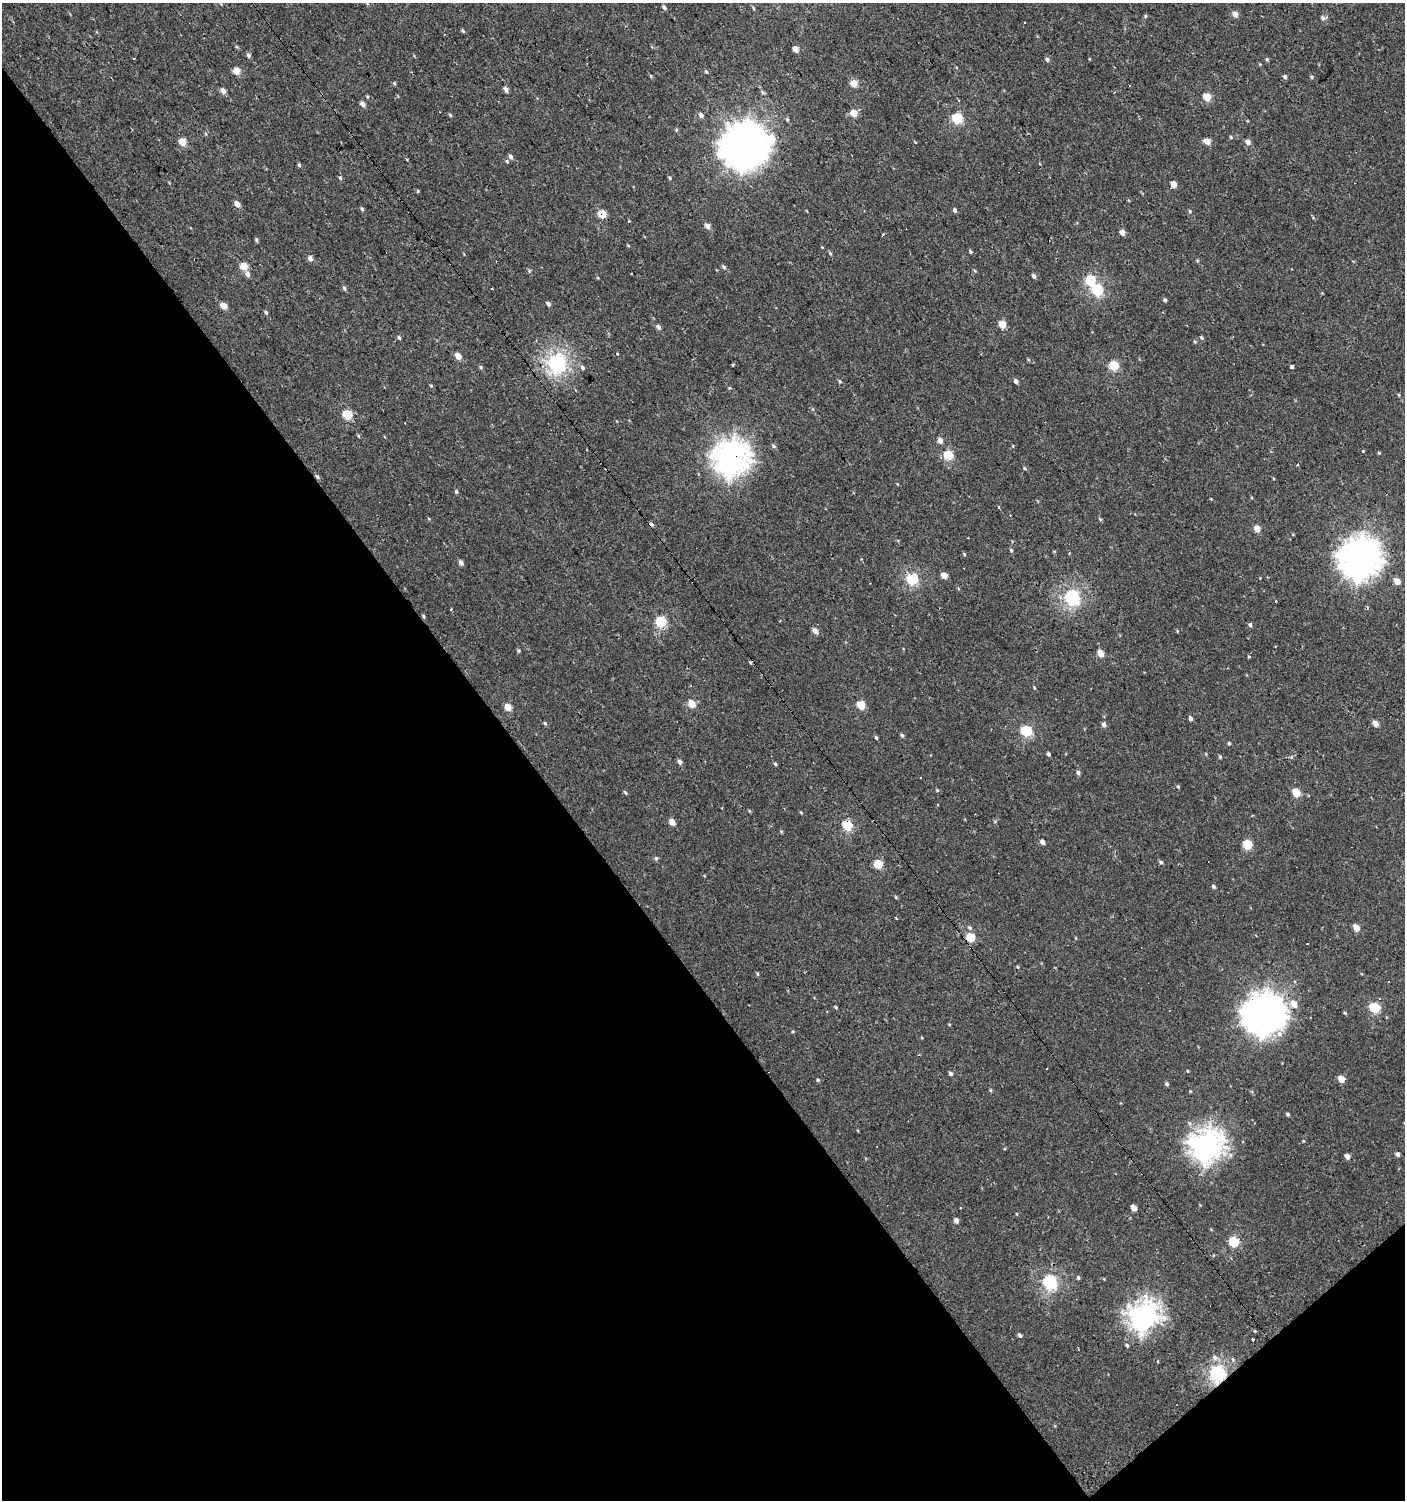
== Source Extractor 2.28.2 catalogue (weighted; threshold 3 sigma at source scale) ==
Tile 14 of 4 x 4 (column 2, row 4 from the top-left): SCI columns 1604-3006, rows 1-1498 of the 5947 x 5993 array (HDU 1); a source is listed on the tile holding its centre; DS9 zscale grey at full resolution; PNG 1407 x 1502 px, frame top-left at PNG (2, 3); no overlay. Shown black and unused: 39% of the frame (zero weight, under 2 of 3 exposures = <1% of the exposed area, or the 3 px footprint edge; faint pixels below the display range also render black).
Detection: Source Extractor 2.28.2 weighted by HDU 2 'WHT'; one run over the whole footprint, this tile lists its part. Background 7.41e-04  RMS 0.0043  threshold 0.0193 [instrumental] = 3 sigma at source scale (4.5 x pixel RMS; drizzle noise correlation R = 1.50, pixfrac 1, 0.0396/0.0396 arcsec/px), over >= 5 px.
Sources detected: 178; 12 cosmic-ray / hot-pixel residue — not listed; the other 166 listed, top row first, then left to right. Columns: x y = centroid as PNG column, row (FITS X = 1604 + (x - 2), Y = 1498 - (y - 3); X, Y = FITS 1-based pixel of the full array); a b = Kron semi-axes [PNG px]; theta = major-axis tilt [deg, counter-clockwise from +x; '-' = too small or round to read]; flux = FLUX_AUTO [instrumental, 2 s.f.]
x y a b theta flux
664 7 5 4 - 1.1
1235 14 5 5 - 2.5
1145 16 5 3 - 0.41
1323 18 6 5 - 0.98
463 31 3 3 - 25
795 49 5 4 - 3.3
248 55 5 5 - 0.91
1047 59 5 4 - 0.85
1267 59 5 3 - 0.45
236 71 5 4 - 5.6
706 72 5 4 - 0.43
1285 77 5 5 - 0.88
1311 77 4 4 - 0.47
394 83 4 4 - 0.48
854 83 5 4 - 5.9
506 89 5 4 - 1.7
223 91 5 4 - 2.3
1207 97 5 4 - 9.1
363 104 5 4 - 1.7
854 113 5 4 - 6.3
450 115 6 3 -46 0.43
701 115 5 4 - 1.5
957 118 5 5 - 26
676 130 5 4 - 0.44
1231 137 4 4 - 0.42
1207 141 5 4 - 4
182 142 5 4 - 5.6
1248 142 5 4 - 2.1
745 146 18 15 20 790
511 157 6 5 - 1
507 162 4 3 - 0.66
299 165 4 4 - 0.59
340 178 5 4 - 0.67
670 178 4 4 - 0.48
1173 184 5 4 - 4.7
237 204 6 5 - 2.3
362 209 5 4 - 0.59
954 210 4 4 - 1.1
1190 211 5 3 - 0.43
602 214 5 4 - 8.2
1313 217 4 3 - 0.42
707 226 5 5 - 2
1122 232 5 4 - 3.1
883 234 3 3 - 0.88
256 240 6 4 -89 0.52
970 252 4 4 - 0.48
830 253 5 4 - 0.49
310 258 5 5 - 1.8
244 266 5 5 - 6.3
724 267 6 4 -36 0.71
529 271 5 4 - 0.54
247 274 6 5 - 1.6
1034 276 5 4 - 1.1
1090 280 6 5 - 19
344 288 5 5 - 0.7
1097 290 6 5 - 28
1165 300 4 4 - 0.62
548 304 5 4 - 0.97
223 306 5 4 - 4.3
266 312 5 4 - 0.58
1002 324 5 4 - 6.9
658 327 5 4 - 1.2
399 338 5 4 - 0.54
1201 338 5 4 - 0.65
617 354 4 3 - 0.53
458 356 5 4 - 4.3
557 363 7 6 - 110
733 365 4 2 - 0.38
1114 365 5 5 - 19
1292 366 4 4 - 2.5
481 367 5 4 - 0.55
582 368 6 5 - 0.92
840 381 5 4 - 0.51
1016 381 5 4 - 1.4
730 388 4 3 - 0.52
347 415 5 5 - 14
940 441 6 5 - 1.9
773 446 6 4 -43 0.74
1363 451 3 3 - 0.28
1379 453 4 3 - 0.36
948 455 5 5 - 16
731 458 12 12 - 330
1298 464 3 2 - 0.64
1025 468 5 4 - 0.51
317 476 7 4 -53 0.66
998 507 3 3 - 4.1
429 519 5 3 - 0.34
1257 529 5 4 - 4.4
1011 550 4 4 - 0.54
964 554 4 4 - 0.43
1360 559 14 14 - 520
461 563 5 4 - 1.4
944 575 5 4 - 3.9
912 579 6 5 - 32
1397 581 5 4 - 4.3
1072 597 6 6 - 74
451 610 3 2 - 0.61
423 616 5 3 - 0.5
661 622 6 5 - 26
1250 624 6 4 70 0.93
815 631 6 5 - 2
518 651 5 3 - 0.51
1101 653 5 4 - 5.6
1034 687 5 3 - 0.39
692 704 5 4 - 6.6
861 705 5 5 - 11
508 707 5 4 - 5.1
1190 718 5 4 - 1
545 723 5 4 - 0.54
1376 723 5 4 - 2.8
1104 725 5 5 - 1.3
1026 731 6 5 - 27
902 735 5 4 - 0.67
876 738 5 3 - 0.65
1229 743 4 3 - 0.54
1048 754 4 3 - 0.89
1220 757 5 4 - 0.53
679 762 5 4 - 1.5
775 764 5 4 - 0.49
1078 773 6 4 -84 0.86
1178 787 4 4 - 0.48
625 793 5 4 - 0.59
1296 793 5 5 - 9.8
995 821 5 3 - 0.41
672 822 5 4 - 3.6
847 825 6 5 - 21
1042 842 4 4 - 2
1247 844 6 5 - 14
656 858 5 4 - 0.65
1161 862 5 4 - 0.72
878 864 5 5 - 13
1213 886 5 4 - 0.74
896 918 3 2 - 0.4
1356 928 5 4 - 4.8
971 937 5 5 - 13
1307 944 3 3 - 0.76
758 974 5 3 - 0.45
1379 998 3 3 - 0.4
1294 1004 7 6 - 3.7
836 1007 4 3 - 0.46
1375 1008 6 5 - 24
1345 1013 5 3 - 0.4
1264 1014 14 14 - 530
1047 1068 2 2 - 0.55
1188 1071 4 2 - 0.28
950 1074 5 4 - 1
1341 1079 5 4 - 4.9
818 1080 4 4 - 0.53
1167 1084 5 4 - 0.7
990 1090 5 3 - 0.42
1288 1114 4 4 - 0.67
1207 1145 11 11 - 270
1398 1154 4 4 - 1.2
1347 1156 5 4 - 2.1
1134 1208 5 4 - 3
956 1220 5 4 - 1.5
1234 1242 6 5 - 21
1078 1278 5 3 - 0.6
1050 1282 7 6 - 55
1144 1315 10 9 - 230
1020 1335 5 4 - 0.94
1253 1340 3 3 - 8
1127 1345 4 4 - 0.61
1215 1358 7 6 - 1.4
1233 1359 5 4 - 0.62
1218 1373 7 6 - 77
Overlapping masked pixels (flux is a lower limit): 6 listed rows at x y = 745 146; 602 214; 731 458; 847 825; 971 937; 1218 1373
Unlisted compact peaks at least as high as the median listed source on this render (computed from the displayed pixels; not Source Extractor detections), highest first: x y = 456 492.